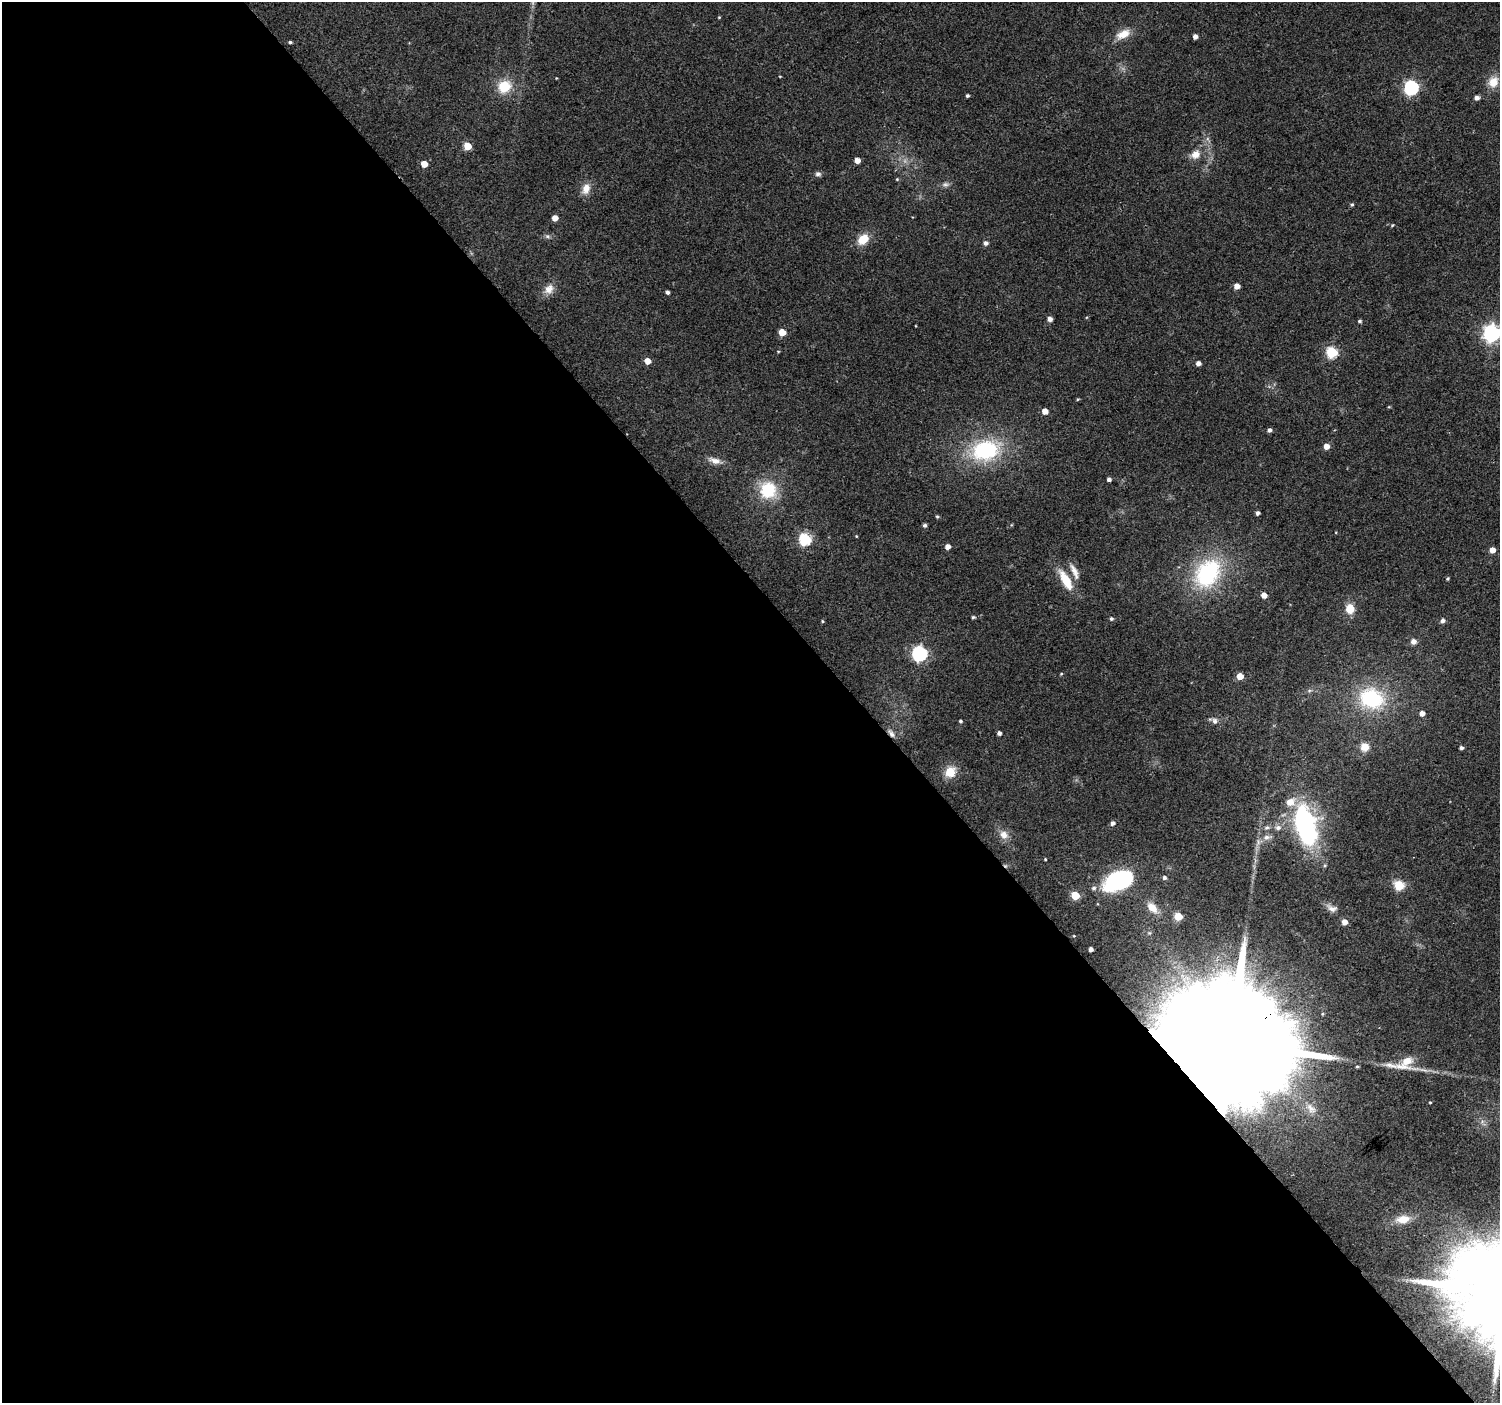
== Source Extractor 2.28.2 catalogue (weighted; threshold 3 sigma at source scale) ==
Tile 9 of 4 x 4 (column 1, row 3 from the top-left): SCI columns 4-1501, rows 1606-3006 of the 5997 x 5948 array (HDU 1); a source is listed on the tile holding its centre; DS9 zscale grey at full resolution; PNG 1502 x 1405 px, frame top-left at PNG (2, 2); no overlay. Shown black and unused: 57% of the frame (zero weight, under 2 of 3 exposures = <1% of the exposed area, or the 3 px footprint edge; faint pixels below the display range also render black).
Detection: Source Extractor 2.28.2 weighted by HDU 2 'WHT'; one run over the whole footprint, this tile lists its part. Background 0.0622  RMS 0.0073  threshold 0.0327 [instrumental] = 3 sigma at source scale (4.5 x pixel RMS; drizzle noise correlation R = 1.50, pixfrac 1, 0.0396/0.0396 arcsec/px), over >= 5 px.
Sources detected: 103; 1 too faint to see at this stretch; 1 inside a brighter object's white glare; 1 cosmic-ray / hot-pixel residue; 1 long thin detection or spike segment (spike, bleed or trail) — not listed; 2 inside a brighter listed object's ellipse — not listed separately; the other 97 listed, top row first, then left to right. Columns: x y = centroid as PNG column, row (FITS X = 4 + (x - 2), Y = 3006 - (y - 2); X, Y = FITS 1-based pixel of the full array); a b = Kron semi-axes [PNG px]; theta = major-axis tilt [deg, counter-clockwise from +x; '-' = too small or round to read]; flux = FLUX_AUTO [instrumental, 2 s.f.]
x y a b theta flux
719 17 4 3 - 0.59
1123 34 20 10 28 9.8
1195 37 4 4 - 3.9
290 42 4 3 - 1.2
780 76 4 2 - 0.49
1493 82 15 12 59 10
504 86 16 14 36 19
1411 88 6 6 - 150
967 96 4 3 - 1.3
1476 98 6 5 - 3.1
467 146 5 5 - 20
1196 154 12 10 48 7.4
857 160 5 4 - 5.9
424 164 5 5 - 10
818 174 7 7 - 2.1
897 179 4 4 - 0.74
945 184 11 6 7 2.5
586 189 15 10 70 7.3
1352 205 5 5 - 1.1
555 218 5 4 - 6.7
1392 225 4 3 - 0.72
547 236 8 5 -7 1.7
863 239 12 10 44 13
986 243 5 5 - 2.5
1237 286 5 4 - 6.7
549 289 14 11 49 7.1
668 292 4 3 - 2
1050 319 5 5 - 3.6
1359 321 5 4 - 1.2
782 332 5 5 - 15
1491 333 7 7 - 260
1332 352 6 5 - 65
647 361 5 5 - 8.2
1198 363 4 4 - 3.8
1078 399 5 3 - 0.67
1045 411 5 5 - 6.4
1269 430 5 4 - 2.5
1326 446 5 5 - 6.1
985 450 32 21 14 71
715 461 20 7 -15 6
1109 480 4 4 - 2
768 490 20 19 - 32
1258 513 4 4 - 2.1
937 517 4 4 - 0.94
925 525 5 4 - 1.5
856 536 4 3 - 0.56
805 539 6 6 - 86
948 547 4 4 - 4.8
1492 550 5 4 - 6.8
1074 571 24 7 -66 6.3
1208 573 32 24 55 79
1447 579 4 4 - 1
1066 580 27 10 -60 18
1264 595 5 4 - 5.7
1350 609 10 9 - 11
973 617 5 4 - 1.1
1111 619 4 4 - 1.4
822 621 4 4 - 0.81
1442 621 6 5 - 2.7
1413 642 7 7 - 3.5
919 654 6 6 - 170
1061 674 4 4 - 0.71
1240 676 5 5 - 11
1309 691 6 4 19 1.2
1372 698 29 23 -17 60
1422 714 5 4 - 4.9
960 721 4 4 - 1.1
1215 721 9 7 -87 2.6
891 733 13 6 -53 3.5
999 733 4 4 - 2.5
1365 747 10 10 - 7.7
1461 748 4 4 - 1.9
950 772 14 12 46 12
1112 823 5 5 - 2.9
1305 824 41 19 -74 140
1278 827 8 7 - 3.3
1267 828 7 6 - 2.1
1004 835 12 10 -46 6.2
1267 837 15 7 12 5
1045 859 3 3 - 0.69
1164 878 5 4 - 1.5
1117 881 26 15 25 83
1399 886 6 6 - 23
1075 896 5 5 - 28
1152 907 15 9 -46 7.9
1332 908 16 9 -23 4.7
1178 916 5 5 - 25
1344 922 5 5 - 5.5
1149 933 7 5 -44 1.9
1074 936 4 3 - 0.58
1091 949 4 4 - 3.4
1231 1043 51 25 36 53000
1407 1061 19 13 27 12
1357 1067 4 3 - 0.87
1430 1102 4 3 - 0.63
1311 1108 17 9 -47 6.2
1403 1219 16 9 6 10
Overlapping masked pixels (flux is a lower limit): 2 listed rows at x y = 891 733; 1231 1043
Isophote crosses this tile's border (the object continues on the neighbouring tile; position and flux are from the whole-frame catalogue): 1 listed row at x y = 1491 333